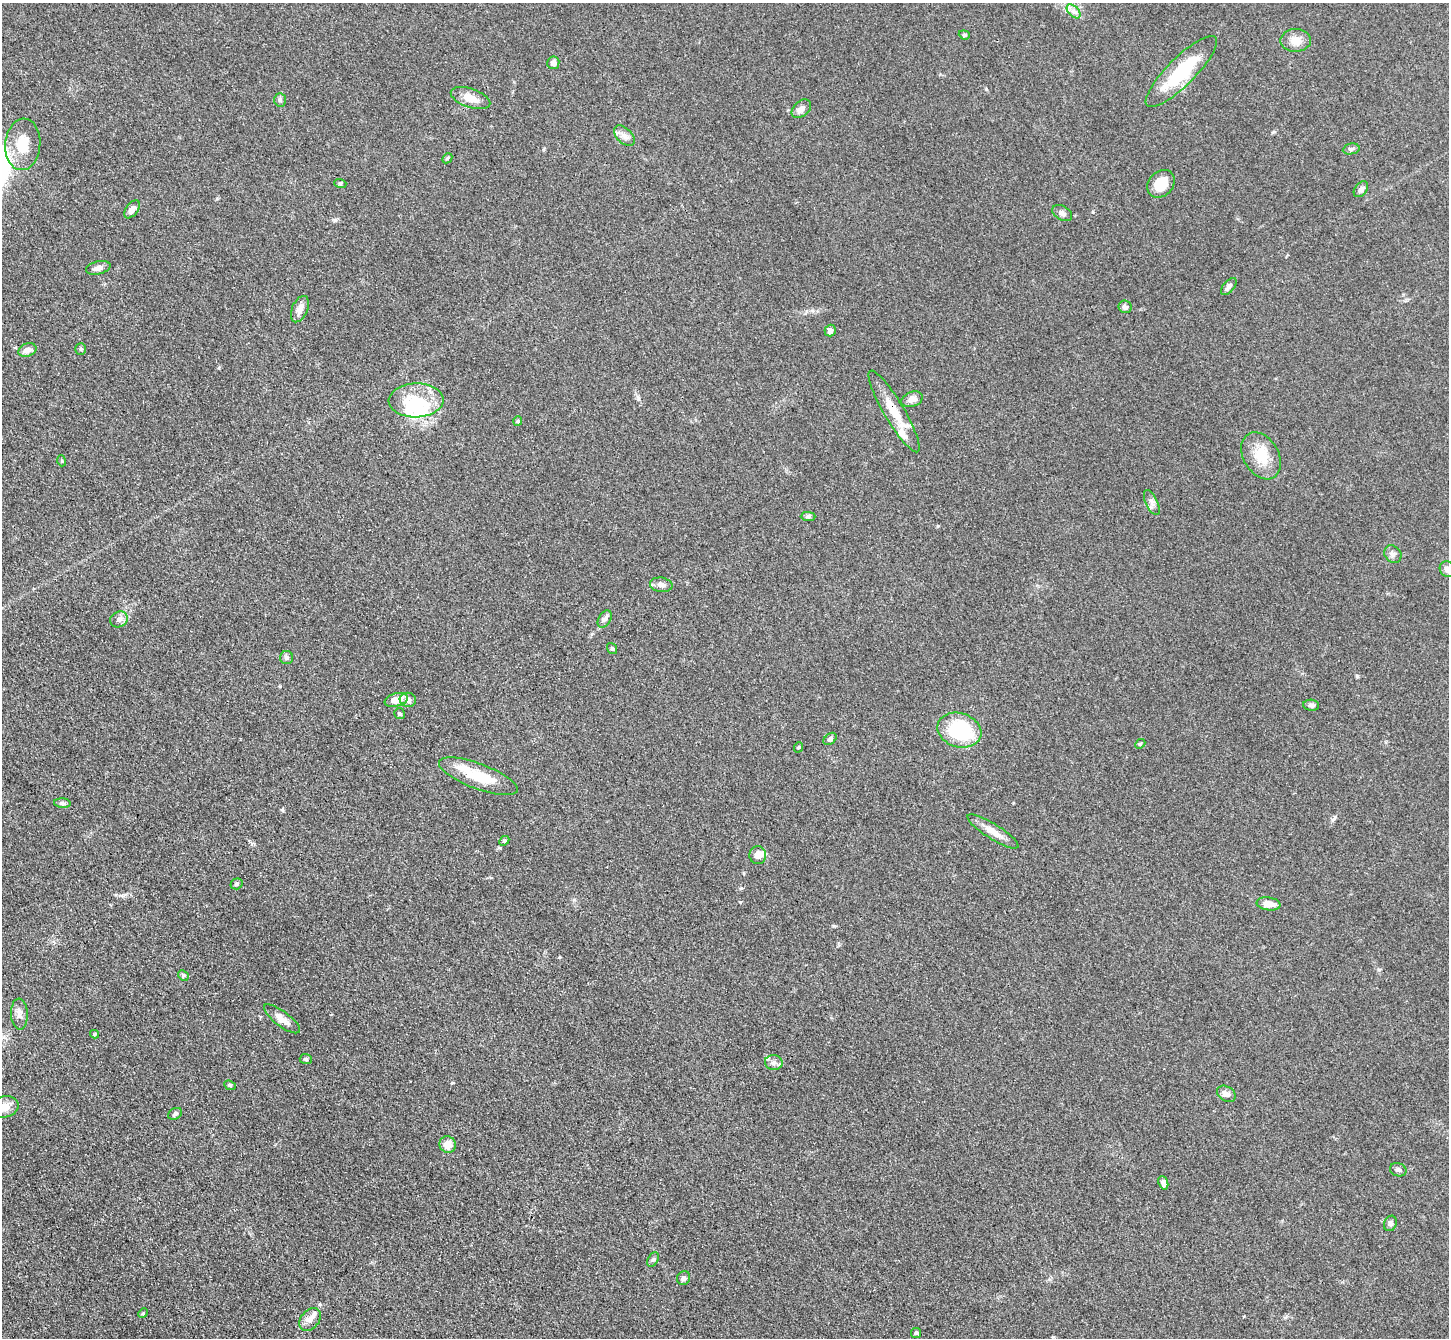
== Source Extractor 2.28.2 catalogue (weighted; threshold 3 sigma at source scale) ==
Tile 7 of 4 x 4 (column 3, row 2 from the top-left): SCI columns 2911-4357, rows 2976-4311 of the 5823 x 5815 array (HDU 1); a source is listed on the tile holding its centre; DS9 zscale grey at full resolution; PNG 1451 x 1340 px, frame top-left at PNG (2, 3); each listed source drawn as its Kron ellipse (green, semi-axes under 4 px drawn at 4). Shown black and unused: <1% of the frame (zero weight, under 3 of 4 exposures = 2% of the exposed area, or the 3 px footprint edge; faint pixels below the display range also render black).
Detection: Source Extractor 2.28.2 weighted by HDU 2 'WHT'; one run over the whole footprint, this tile lists its part. Background 0.0654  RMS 0.0057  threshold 0.0258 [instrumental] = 3 sigma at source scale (4.5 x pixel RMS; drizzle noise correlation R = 1.50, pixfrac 1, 0.05/0.05 arcsec/px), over >= 5 px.
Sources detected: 82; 2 inside a brighter object's white glare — neither listed nor drawn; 7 inside a brighter listed object's ellipse — not listed separately; the other 73 listed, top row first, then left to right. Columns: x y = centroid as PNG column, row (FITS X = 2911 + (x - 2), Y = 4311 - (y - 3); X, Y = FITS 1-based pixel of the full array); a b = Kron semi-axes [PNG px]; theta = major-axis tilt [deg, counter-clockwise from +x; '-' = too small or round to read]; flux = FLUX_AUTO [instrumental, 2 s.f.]
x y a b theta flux
1074 11 8 5 -45 2.1
964 35 6 4 -20 0.81
1296 40 15 11 1 5.6
553 63 6 6 - 1.8
1181 72 48 14 45 34
471 98 21 9 -19 6.7
280 100 7 5 -88 1.1
801 109 11 7 40 2.7
624 136 12 7 -44 3.1
23 144 26 17 85 15
1351 149 8 5 10 1.4
447 158 6 4 45 0.77
340 183 6 4 -18 0.69
1161 184 15 12 45 11
1361 189 9 6 53 1.8
132 209 10 6 52 3.9
1062 213 11 7 -31 2.1
98 268 12 6 14 3
1229 286 10 5 50 1.8
1125 307 6 6 - 1.9
300 309 14 8 67 3.7
830 331 6 5 - 2.1
81 349 5 5 - 0.9
27 350 9 6 18 3.5
912 399 11 7 22 3.4
416 400 27 17 2 17
894 411 47 10 -59 14
518 421 5 4 - 0.7
1261 456 25 17 -59 14
62 461 5 3 - 0.55
1152 502 13 6 -65 2.5
808 516 7 4 -1 1
1393 554 9 8 - 2.2
1447 569 8 7 - 2.4
661 585 11 7 -7 2.8
119 619 9 7 29 2.4
605 619 9 6 59 2
612 648 6 4 -53 0.84
287 658 6 6 - 1.5
396 700 12 6 14 6.9
408 700 8 7 - 2.9
1311 705 8 5 -5 1.5
399 714 5 5 - 1.1
959 730 22 17 -18 46
830 739 7 5 41 1.7
1140 744 6 4 43 0.75
799 747 5 3 - 0.57
478 776 42 12 -20 19
62 803 8 4 -5 1.3
993 831 29 7 -32 7
504 841 5 4 - 0.67
758 855 9 8 - 4
237 884 6 5 - 1
1268 904 12 6 -8 5.7
183 975 6 4 -46 0.95
19 1014 15 8 -87 3.5
282 1019 22 7 -37 5.1
94 1034 4 4 - 0.69
306 1059 6 5 - 0.95
774 1063 9 7 -9 2.3
230 1085 6 4 -22 0.77
1226 1094 10 7 -31 3
4 1107 14 10 12 6
175 1114 7 5 30 1.3
448 1145 8 8 - 5.7
1398 1170 8 6 -16 1.7
1163 1183 7 4 -70 2.5
1390 1223 8 6 69 1.6
653 1260 8 5 61 1.1
684 1278 7 6 - 1.5
143 1313 5 4 - 0.59
310 1319 13 9 52 3.7
916 1333 5 5 - 0.88
Overlapping masked pixels (flux is a lower limit): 1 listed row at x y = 894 411
Isophote crosses this tile's border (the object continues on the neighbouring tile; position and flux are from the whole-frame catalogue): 2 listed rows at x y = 1447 569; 4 1107
Unlisted compact peaks at least as high as the median listed source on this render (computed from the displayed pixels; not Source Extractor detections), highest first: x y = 986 89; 1357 676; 282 810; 1379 970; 452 1083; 335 220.